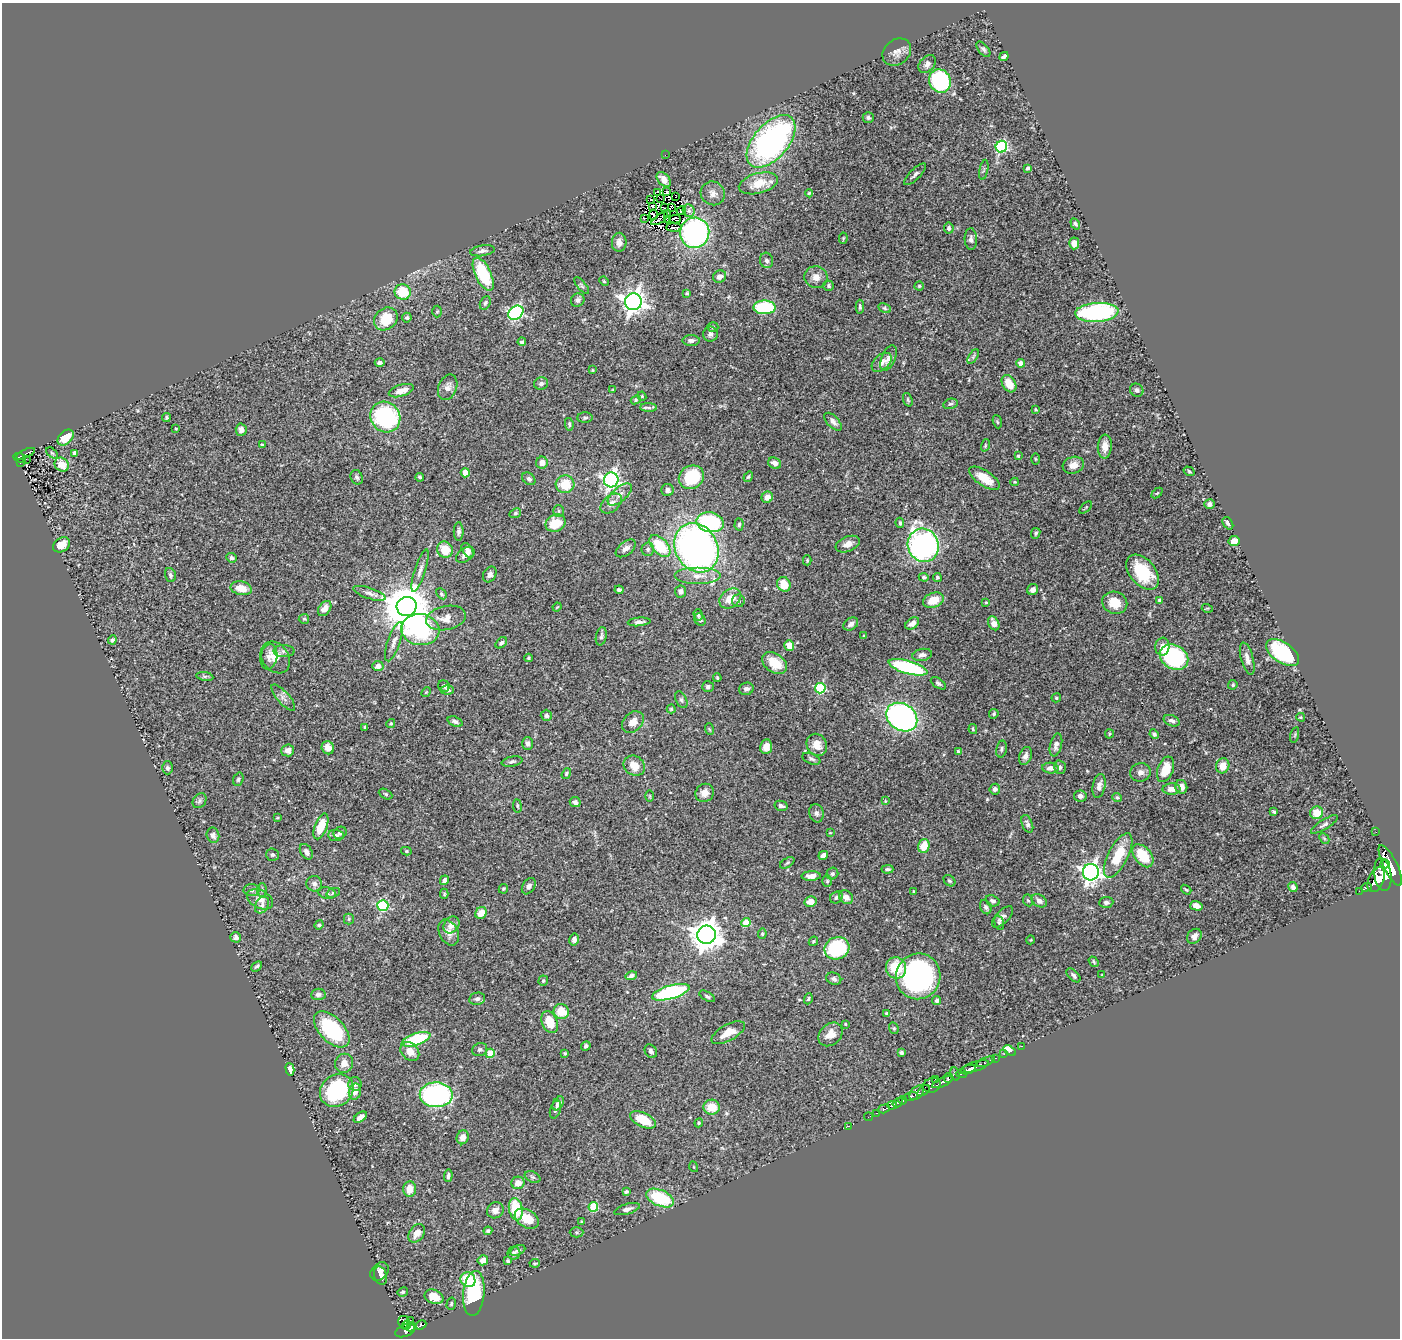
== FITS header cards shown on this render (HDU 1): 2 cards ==
NAXIS1  =                 1398
NAXIS2  =                 1336

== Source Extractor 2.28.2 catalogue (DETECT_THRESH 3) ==
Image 1398 x 1336 px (HDU 1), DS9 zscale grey, 1 PNG px = 1 image px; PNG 1402 x 1340 px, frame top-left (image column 1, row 1336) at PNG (2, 3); each listed source drawn as its Kron ellipse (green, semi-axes under 4 px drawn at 4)
Background 0.457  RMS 0.021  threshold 0.0618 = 3 sigma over >= 5 px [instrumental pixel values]
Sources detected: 438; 3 with non-positive FLUX_AUTO (blend fragments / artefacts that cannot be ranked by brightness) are neither listed nor drawn; the other 435 listed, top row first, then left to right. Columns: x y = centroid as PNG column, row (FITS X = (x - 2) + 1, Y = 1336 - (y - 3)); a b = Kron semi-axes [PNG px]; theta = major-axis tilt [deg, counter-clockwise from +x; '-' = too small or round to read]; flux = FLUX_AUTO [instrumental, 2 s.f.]
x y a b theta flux
983 49 9 5 -50 3.3
897 52 15 12 39 10
1004 56 5 4 - 4
927 64 10 7 48 6
940 81 12 10 -63 160
868 118 5 5 - 2.8
771 141 31 17 49 400
1001 147 6 5 - 170
665 155 2 2 - 47
1027 168 4 3 - 3.2
984 170 10 3 78 2.1
915 174 14 5 45 4.7
664 179 8 5 -46 13
758 183 20 10 15 28
658 192 4 3 - 570
667 192 3 3 - 1.7
713 193 12 11 - 9.2
809 193 4 4 - 1.8
676 196 3 2 - 0.32
651 199 2 2 - 1
661 199 2 2 - 0.25
652 206 3 3 - 1.8
671 207 3 2 - 1.7
664 208 4 3 - 0.26
681 211 5 3 - 2.2
689 211 6 5 - 2.5
667 214 3 2 - 1.7
653 215 5 3 - 0.61
644 218 3 2 - 12
660 219 9 2 34 0.76
667 219 2 2 - 0.26
675 219 6 3 -1 2.3
1075 224 6 4 -57 2.6
674 227 8 3 -1 3.1
949 228 5 5 - 4.1
695 233 15 14 - 270
843 238 6 4 83 1.6
971 239 11 6 -87 5.4
619 242 9 7 86 7.9
1074 243 6 5 - 7.9
482 251 12 5 8 4.8
766 260 8 6 -73 4.6
483 274 18 8 -65 87
719 276 7 6 - 8.8
816 277 11 11 - 11
604 281 5 4 - 1.6
582 286 10 4 -50 2.7
828 286 5 5 - 2.9
919 286 4 4 - 1.8
403 292 8 7 - 38
687 293 4 4 - 1.6
578 300 7 6 - 4.3
633 302 8 8 - 1100
485 303 7 5 63 3
764 307 11 7 -2 110
860 307 7 4 -89 2.8
885 308 6 4 -28 2.2
437 312 6 5 - 2
1097 312 22 9 4 210
516 313 8 6 37 250
407 318 5 5 - 2.2
386 319 12 10 41 43
713 327 5 5 - 2.1
710 334 7 7 - 4.6
691 340 8 5 0 5.2
522 342 4 3 - 3.1
973 357 8 4 59 2.5
888 358 13 7 67 8.3
882 362 12 7 42 8.3
380 363 5 3 - 3.6
1021 363 4 4 - 8.3
592 370 4 3 - 1.2
541 383 7 6 - 4.3
1009 384 9 6 -59 23
448 387 13 9 67 10
613 390 3 2 - 1.1
1137 390 7 6 - 3.9
401 391 13 6 18 13
642 396 4 4 - 1.4
636 400 5 4 - 1.7
908 400 7 4 -71 2.1
950 404 7 5 14 2.7
649 408 8 4 -2 3.5
1035 409 3 3 - 1.6
166 417 4 4 - 2.6
385 417 16 14 -52 170
585 418 8 5 0 2.7
833 422 11 5 -46 7.4
997 422 7 4 -70 1.9
569 424 6 4 -80 2.2
176 428 3 2 - 1.2
241 430 6 5 - 5.4
66 438 9 6 45 27
263 445 4 3 - 2.2
985 445 6 4 71 1.7
1105 446 12 7 86 13
52 453 7 4 -44 2
75 453 4 4 - 6.2
25 454 10 3 25 91
1018 456 4 4 - 2
20 458 6 4 -22 55
26 459 2 2 - 3
1035 459 6 4 -89 1.4
20 463 2 2 - 5.8
542 463 6 6 - 9.4
775 463 7 5 -26 8.3
62 465 7 6 - 19
1073 465 11 8 16 12
1189 471 6 4 -32 1.7
465 473 4 4 - 27
357 477 7 6 - 4
420 477 4 3 - 2.3
691 477 13 11 32 80
748 477 5 4 - 2.1
984 478 17 7 -34 25
529 479 7 5 -41 3.9
611 480 7 7 - 420
1015 482 4 3 - 1.6
565 484 9 9 - 34
667 490 6 6 - 4.7
1157 493 6 4 43 1.5
620 494 15 7 41 9
767 497 6 5 - 10
611 503 12 8 41 9.2
1210 504 5 4 - 4.9
1086 507 8 3 46 1.5
559 511 6 5 - 2.5
515 513 6 4 23 2.1
710 522 14 9 -11 120
555 523 10 8 24 33
900 523 5 3 - 2.4
1228 523 7 4 -56 4.2
739 524 6 4 88 2.4
459 532 9 5 90 3.9
1036 533 5 4 - 2.5
1234 541 5 5 - 17
848 544 12 7 22 11
61 545 9 7 33 17
923 545 17 15 -69 410
660 546 13 7 -47 57
626 548 12 6 38 7
696 548 26 21 -62 610
648 549 7 6 - 3.1
445 550 8 7 - 31
468 550 8 5 -57 5.9
465 555 10 6 35 7.6
232 558 5 4 - 3.5
807 560 5 4 - 1.9
420 570 22 5 72 8
1143 572 20 13 -49 65
490 574 8 6 60 5.5
170 575 7 5 -72 3.3
698 576 23 8 0 19
924 577 5 4 - 2.8
937 577 4 4 - 2.3
784 584 7 6 - 27
241 588 11 7 -12 20
619 590 4 4 - 3
1033 590 6 5 - 7.4
681 591 6 5 - 4.3
369 593 17 5 -19 6.8
441 594 6 4 -43 2.1
730 599 12 8 36 20
933 600 11 7 20 25
1160 600 4 4 - 2.6
738 601 6 6 - 3.9
986 602 3 2 - 1.1
1115 603 13 11 -21 28
407 606 10 9 - 6100
557 607 4 3 - 1.3
1207 608 5 3 - 1.3
325 609 8 5 53 11
698 615 5 4 - 2.7
446 618 20 12 12 17
304 619 5 5 - 2.4
700 620 6 5 - 2.8
639 622 11 4 6 4.9
912 623 8 5 38 5.9
994 623 7 5 -63 11
851 624 8 5 34 5.7
420 630 19 15 -6 190
601 636 9 5 79 3.6
864 636 3 3 - 1.5
112 640 4 3 - 2.9
394 642 20 6 71 9.2
501 643 6 4 44 3.8
789 646 5 4 - 18
1162 647 9 7 83 12
284 651 10 6 0 4.2
1282 653 19 10 -34 100
922 655 10 6 12 6.1
269 657 13 8 79 7.7
275 657 17 13 -53 17
1174 657 15 12 -32 210
528 658 4 4 - 1.4
1247 659 16 6 -75 8.5
775 663 14 9 -34 32
378 666 5 5 - 8
908 667 20 6 -16 150
205 676 8 4 -8 2.2
717 678 4 3 - 1.6
938 683 8 4 -33 3
1233 685 5 4 - 1.8
444 686 6 5 - 3.8
708 687 6 5 - 3.4
820 688 5 5 - 130
746 689 7 6 - 5.4
447 690 7 4 -4 3.3
426 692 5 4 - 1.5
283 698 16 6 -49 7.2
1056 698 5 4 - 2.2
681 700 9 5 -65 3.4
671 709 4 4 - 1.4
994 714 5 4 - 2.1
546 715 5 5 - 3.5
902 717 16 13 -34 400
1301 717 4 3 - 1.5
1172 721 8 5 -21 5.1
455 722 8 4 -20 4
633 722 12 9 44 13
391 723 5 4 - 2
365 727 4 2 - 1.4
709 729 6 3 -71 1.4
973 729 5 3 - 1.7
1109 734 4 4 - 1.6
1154 734 5 4 - 3.2
1295 735 8 3 77 1.4
528 743 6 5 - 4.7
817 745 11 10 - 14
1056 745 12 6 77 7.5
766 747 7 6 - 9.7
328 748 7 6 - 11
1001 749 8 5 79 3
288 750 6 6 - 6
958 751 4 3 - 2.5
1025 756 9 6 70 6.4
811 759 9 5 -22 3.3
512 762 10 5 11 3.4
634 766 11 9 -34 18
1223 766 7 6 - 16
1060 767 7 6 - 3.6
167 768 6 5 - 3.3
1050 768 8 5 -4 6.6
1165 769 13 8 70 28
1140 772 10 9 - 7
566 774 6 4 54 2.1
238 779 7 5 70 2.7
1099 786 12 6 79 7.2
1181 787 7 6 - 10
995 789 5 5 - 5
1171 789 9 5 1 11
705 793 9 8 - 12
386 794 7 4 -27 2.2
650 796 6 4 -90 1.5
1080 796 6 5 - 5.3
1117 797 5 4 - 2.2
199 801 8 6 54 3.4
885 801 3 2 - 1.1
575 802 5 5 - 4.8
517 806 7 3 -82 1.9
781 806 6 5 - 4.2
1274 812 4 3 - 2.4
816 813 9 7 -78 5.1
1317 813 6 6 - 26
277 818 3 2 - 1.2
1027 824 9 5 -69 3.8
1324 824 15 5 32 4.8
321 826 13 6 70 33
1376 832 2 2 - 3.5
340 833 7 5 34 3.7
830 833 3 2 - 0.84
213 835 8 6 -76 4.4
336 835 8 5 -4 3.2
1324 838 6 4 -45 2
924 846 7 5 74 22
406 851 5 4 - 1.8
306 852 8 5 -59 5.1
272 855 6 6 - 3.2
823 855 5 4 - 6.2
1118 855 24 10 63 45
1143 856 13 8 -51 45
787 863 8 4 31 2.6
1385 864 4 4 - 270
1390 865 22 7 -64 1500
887 869 6 3 1 3
1091 872 8 8 - 740
832 874 6 5 - 2.9
1383 875 16 8 -80 1100
811 876 9 5 2 8.6
444 880 5 4 - 3.4
1376 880 13 7 66 980
827 881 6 5 - 2.3
949 881 6 5 - 2.8
314 884 8 7 - 6.6
529 886 9 6 57 5.6
1293 887 5 4 - 4.6
1366 887 5 3 - 97
503 889 5 4 - 2
251 890 8 6 1 3.9
262 890 7 5 -89 2.9
1186 890 6 3 -38 1.5
1359 891 2 2 - 3.3
914 892 3 2 - 1.5
327 893 9 5 -10 3.7
333 893 7 4 20 2.3
444 894 5 4 - 1.7
836 897 7 5 33 3.7
846 897 7 6 - 9.5
260 899 14 9 -28 12
1028 900 6 4 -64 2
992 901 7 5 -20 4.4
1039 901 8 6 -33 6.7
810 902 6 5 - 12
1106 902 7 5 5 4.2
262 905 9 6 58 5.5
383 905 5 5 - 150
1196 906 6 4 -14 8.3
986 907 7 5 -65 4.3
481 913 6 5 - 15
1003 917 13 6 45 6.5
349 919 5 5 - 2
746 922 4 4 - 33
999 923 7 4 -75 2.5
319 925 5 4 - 2.5
451 925 9 7 52 10
449 932 14 9 -63 11
762 934 5 4 - 2
707 935 9 9 - 2000
1194 936 8 6 46 5.8
236 937 5 5 - 4.8
574 940 6 5 - 5.3
1030 940 4 3 - 1
813 941 5 4 - 1.8
837 948 13 11 19 110
1094 962 6 4 -55 2.1
257 966 6 4 43 2.5
896 968 11 10 - 44
1074 975 8 5 -46 4.1
1102 975 4 2 - 1
631 976 6 4 16 4.1
918 976 23 22 - 330
834 979 7 6 - 4.1
543 981 5 4 - 2.1
671 992 19 6 16 170
318 994 7 5 4 4.4
707 996 8 4 -29 2.9
477 999 8 6 10 5
808 999 6 3 71 1.8
937 1001 4 4 - 3
561 1012 8 7 - 30
887 1014 4 3 - 2.6
550 1022 11 7 -67 31
845 1024 3 2 - 1.1
894 1028 6 4 -70 1.8
332 1029 22 12 -46 120
728 1033 18 8 29 20
831 1034 13 10 43 16
416 1039 15 6 18 93
586 1046 5 4 - 3.4
1021 1046 3 2 - 8.3
480 1049 8 6 23 3.3
1010 1050 7 3 -34 21
651 1051 7 5 -54 3.9
410 1052 10 8 -46 13
490 1053 4 4 - 43
565 1053 3 3 - 1.9
901 1053 4 3 - 2.9
1004 1054 3 2 - 3.9
995 1058 3 2 - 7.7
986 1062 9 3 20 61
344 1063 9 9 - 12
975 1066 15 5 17 370
290 1069 6 4 -75 6.5
968 1070 7 4 21 250
955 1074 7 4 -73 54
961 1074 5 3 - 67
948 1078 4 3 - 110
935 1079 3 2 - 3.4
942 1082 11 3 24 140
355 1084 7 6 - 4.6
932 1085 9 7 20 250
337 1091 18 15 39 130
924 1091 7 4 41 140
355 1092 8 6 77 8.8
917 1093 9 5 45 410
436 1095 16 12 -1 260
910 1096 7 3 12 200
903 1100 4 3 - 160
558 1103 7 5 58 6.1
898 1103 5 3 - 80
892 1105 5 3 - 120
712 1107 8 7 - 24
884 1109 6 3 18 92
555 1110 9 5 73 3.3
877 1113 3 2 - 27
360 1117 7 4 36 7.1
868 1117 4 2 - 12
643 1120 14 7 -26 39
699 1123 4 4 - 1.6
849 1126 2 2 - 5.6
463 1137 7 6 - 8.9
694 1167 5 3 - 1.1
448 1176 6 3 86 3.4
533 1177 8 5 -26 3.2
518 1183 6 6 - 12
410 1189 7 6 - 16
626 1192 4 3 - 2.4
660 1198 15 8 -23 86
593 1207 5 5 - 58
516 1209 11 7 -78 58
627 1209 13 5 16 5.8
495 1210 9 8 - 8.6
527 1219 13 9 -32 29
582 1222 4 2 - 1.1
488 1231 4 4 - 2.9
576 1232 7 5 -1 2.3
417 1233 10 7 53 10
518 1250 8 5 26 3.1
514 1253 6 6 - 3.6
483 1260 5 5 - 12
508 1261 4 3 - 2.4
535 1263 5 3 - 1.6
380 1272 10 7 45 7.3
381 1276 9 6 -73 5.7
468 1280 8 7 - 49
403 1292 5 4 - 2.2
474 1293 22 10 84 110
434 1297 10 7 -23 24
451 1304 6 4 75 1.9
410 1320 3 2 - 14
404 1322 6 6 - 96
407 1325 4 3 - 90
421 1325 6 4 24 67
411 1327 5 4 - 110
405 1331 10 6 21 230
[3 non-positive-flux detections neither listed nor drawn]